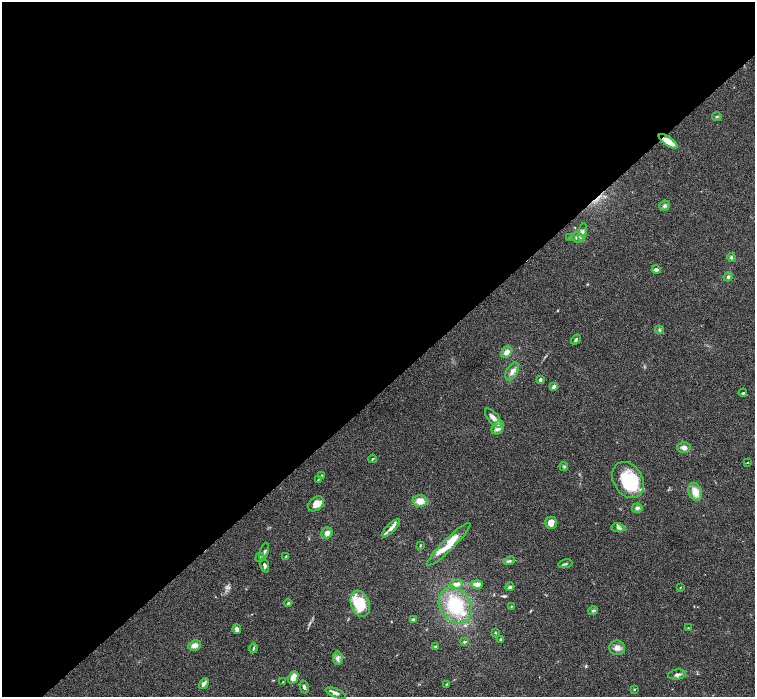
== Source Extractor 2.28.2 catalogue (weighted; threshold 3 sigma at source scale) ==
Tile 2 of 4 x 4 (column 2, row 1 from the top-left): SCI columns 1511-3015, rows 4473-5862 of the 6027 x 6025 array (HDU 1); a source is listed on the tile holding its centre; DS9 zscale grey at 2 x 2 block average (1 PNG px = mean of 2 x 2 image px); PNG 757 x 699 px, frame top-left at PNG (2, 2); each listed source drawn as its Kron ellipse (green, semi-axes under 4 px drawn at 4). Shown black and unused: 56% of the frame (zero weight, under 3 of 6 exposures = <1% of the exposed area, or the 3 px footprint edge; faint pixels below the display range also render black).
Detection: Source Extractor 2.28.2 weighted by HDU 2 'WHT'; one run over the whole footprint, this tile lists its part. Background 0.039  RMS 0.0033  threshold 0.0137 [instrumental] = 3 sigma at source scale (4.09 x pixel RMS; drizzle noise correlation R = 1.36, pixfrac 0.8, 0.05/0.05 arcsec/px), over >= 5 px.
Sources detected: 74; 1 inside a brighter object's white glare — neither listed nor drawn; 4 inside a brighter listed object's ellipse — not listed separately; the other 69 listed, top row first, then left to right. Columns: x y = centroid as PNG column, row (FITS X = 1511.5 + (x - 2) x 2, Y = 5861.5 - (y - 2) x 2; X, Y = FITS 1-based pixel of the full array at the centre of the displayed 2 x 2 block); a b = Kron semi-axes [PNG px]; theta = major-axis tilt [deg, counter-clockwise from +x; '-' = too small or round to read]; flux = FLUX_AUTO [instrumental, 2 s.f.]
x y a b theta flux
717 117 4 3 - 0.84
668 141 11 4 -34 9
664 206 5 5 - 1.6
582 232 9 4 78 2.2
570 237 3 3 - 0.61
578 237 7 5 -4 2.9
731 257 4 4 - 1.2
656 269 4 3 - 2.2
728 277 5 4 - 1.5
659 330 4 4 - 1.1
576 339 5 3 - 1.1
507 352 6 4 46 4.2
512 371 10 5 62 3.6
540 379 3 3 - 1.9
554 387 3 2 - 3.1
743 393 4 3 - 0.9
493 418 11 5 -51 3.8
498 428 7 5 54 5.1
684 448 6 5 - 2.8
372 459 4 2 - 0.65
747 462 2 2 - 0.39
564 466 4 3 - 0.83
322 475 3 3 - 0.64
318 479 3 2 - 0.64
628 480 19 14 -58 32
695 492 9 6 -68 7.2
420 501 7 6 - 6.8
316 504 9 6 40 7
637 508 5 4 - 1.9
551 523 6 5 - 5.5
391 528 12 3 45 4.1
618 528 6 3 -10 1.5
327 533 6 5 - 4.2
448 544 30 6 44 18
420 545 3 2 - 0.51
264 552 9 3 74 1.3
260 557 5 2 - 0.78
286 557 4 3 - 1
509 561 5 3 - 1.3
565 564 7 3 12 1.2
264 565 7 3 -72 1.8
456 584 7 4 11 4.2
477 584 5 3 - 5
510 587 4 4 - 1.5
680 587 3 2 - 0.43
288 603 4 3 - 0.74
360 604 13 9 -71 26
455 605 19 15 -57 38
511 606 3 2 - 0.54
593 611 5 3 - 1.1
413 620 3 3 - 2.6
688 628 3 2 - 0.38
237 629 5 3 - 3
495 632 3 2 - 0.53
500 639 3 3 - 0.56
464 642 3 3 - 1.1
195 645 6 5 - 4.7
436 646 3 3 - 1
253 648 4 3 - 1
617 648 8 7 - 4.2
338 658 7 5 -82 2.9
677 674 9 5 8 2.3
293 677 6 5 - 6.2
283 682 2 2 - 0.27
204 684 6 3 57 2.6
446 684 3 2 - 0.45
304 687 6 3 -76 1.5
634 689 3 2 - 0.61
336 693 11 4 -24 2.7
Overlapping masked pixels (flux is a lower limit): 1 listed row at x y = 668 141
Diffuse or blended objects may show on this block-average render without a row.